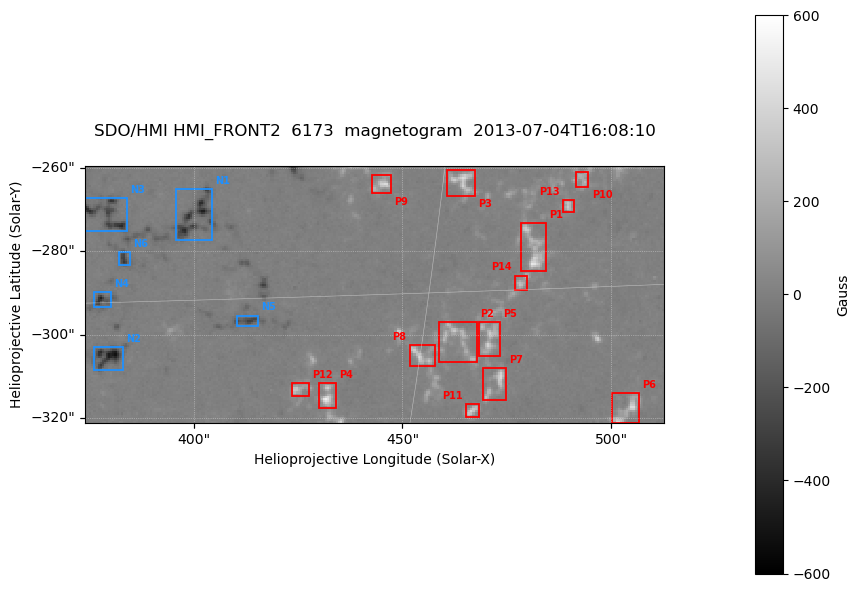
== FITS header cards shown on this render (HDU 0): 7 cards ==
TELESCOP= 'SDO/HMI '
INSTRUME= 'HMI_FRONT2'
WAVELNTH=               6173.0
DATE-OBS= '2013-07-04T16:08:10.80'
CTYPE1  = 'HPLN-TAN'
CTYPE2  = 'HPLT-TAN'
BUNIT   = 'Gauss   '

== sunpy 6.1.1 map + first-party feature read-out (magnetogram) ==
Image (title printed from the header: SDO/HMI HMI_FRONT2  6173  magnetogram  2013-07-04T16:08:10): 275 x 122 px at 0.504 arcsec/px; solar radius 944 arcsec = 1872 px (partial field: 0.3% of the solar disc is inside the frame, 100% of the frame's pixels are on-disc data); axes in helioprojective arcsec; data unit Gauss (BUNIT, on the colour bar)
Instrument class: MAGNETOGRAM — CONTENT/DPC_OBSR says magnetogram
Display: grey scale clipped to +-600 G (the 99.5th-percentile rule alone would give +-299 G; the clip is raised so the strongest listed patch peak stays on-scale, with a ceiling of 1500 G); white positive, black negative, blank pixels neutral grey
Flux patches: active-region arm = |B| over 5 px >= 100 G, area >= 9 px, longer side >= 3 px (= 1.5 arcsec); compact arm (3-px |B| >= 300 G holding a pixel >= 400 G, >= 4 px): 2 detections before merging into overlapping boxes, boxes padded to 3 px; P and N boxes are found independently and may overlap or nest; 19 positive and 8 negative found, the strongest 14 + 6 listed = drawn (cap 20) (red P1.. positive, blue N1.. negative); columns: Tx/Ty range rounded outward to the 2 arcsec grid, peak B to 10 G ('>+600(sat)' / '<-600(sat)' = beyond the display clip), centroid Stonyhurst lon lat
Positive patches:
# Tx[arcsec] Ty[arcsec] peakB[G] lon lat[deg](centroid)
P1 478..486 -286..-272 +490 +32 -14
P2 458..468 -308..-296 +340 +31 -16
P3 460..468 -268..-260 +420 +30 -13
P4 430..434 -318..-310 +520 +28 -17
P5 468..474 -306..-296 +390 +31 -16
P6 500..508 -322..-314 +420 +34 -17
P7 468..476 -316..-308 +420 +31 -16
P8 450..458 -308..-302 +360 +30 -16
P9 442..448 -266..-260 +420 +29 -13
P10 490..496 -266..-260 +260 +32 -13
P11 464..470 -320..-316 +390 +31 -17
P12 422..428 -316..-310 +330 +28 -16
P13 488..492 -272..-266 +340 +32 -14
P14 476..480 -290..-286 +300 +32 -15
Negative patches:
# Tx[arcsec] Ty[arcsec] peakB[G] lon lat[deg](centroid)
N1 394..406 -278..-264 -460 +26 -14
N2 376..384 -310..-302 -520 +25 -16
N3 374..384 -276..-266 -410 +24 -14
N4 376..380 -294..-290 -440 +24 -15
N5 410..416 -298..-294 -290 +27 -15
N6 382..386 -284..-280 -340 +25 -14
Bipolar pairs (each listed P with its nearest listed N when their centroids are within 0.25 R_sun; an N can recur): P1-N5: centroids ~70 arcsec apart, P1 is west of N5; P2-N5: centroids ~50 arcsec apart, P2 is west of N5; P3-N5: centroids ~60 arcsec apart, P3 is north-west of N5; P4-N5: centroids ~30 arcsec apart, P4 is south-west of N5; P5-N5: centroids ~60 arcsec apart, P5 is west of N5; P6-N5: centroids ~90 arcsec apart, P6 is west of N5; P7-N5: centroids ~60 arcsec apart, P7 is west of N5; P8-N5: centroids ~40 arcsec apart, P8 is west of N5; P9-N1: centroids ~50 arcsec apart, P9 is west of N1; P10-N5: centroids ~90 arcsec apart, P10 is north-west of N5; P11-N5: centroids ~60 arcsec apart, P11 is west of N5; P12-N5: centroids ~20 arcsec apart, P12 is south-west of N5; P13-N5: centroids ~80 arcsec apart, P13 is west of N5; P14-N5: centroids ~70 arcsec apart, P14 is west of N5